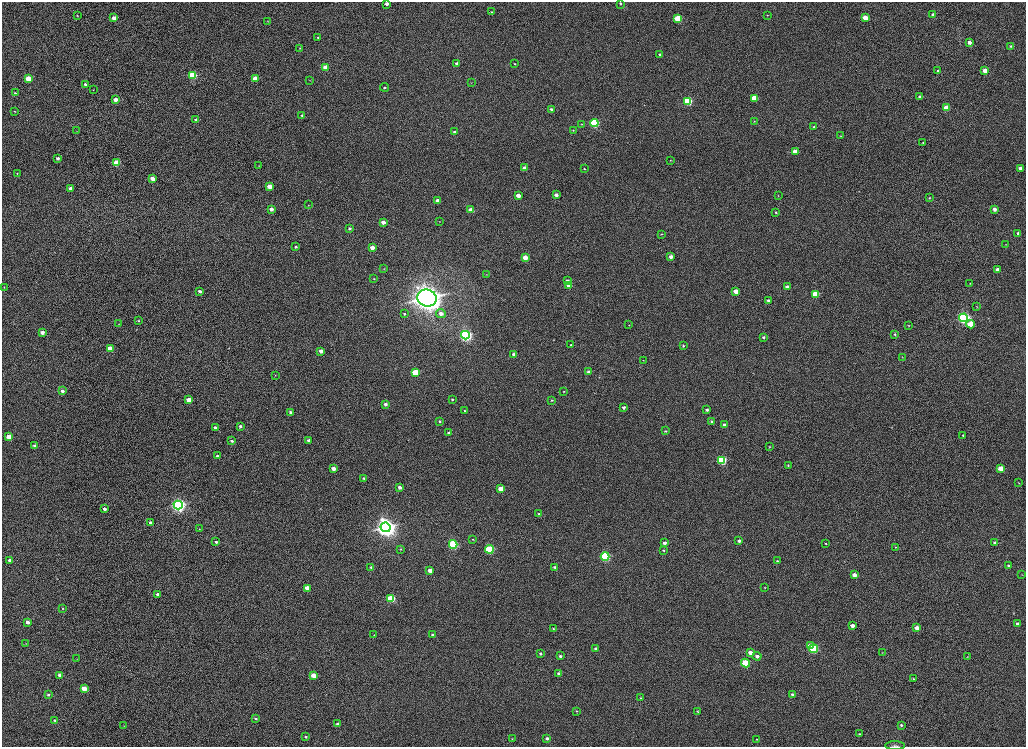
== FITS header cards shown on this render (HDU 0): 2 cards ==
NAXIS1  =                 2048
NAXIS2  =                 1489

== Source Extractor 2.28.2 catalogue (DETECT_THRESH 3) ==
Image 2048 x 1489 px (HDU 0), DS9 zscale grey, zoomed out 1/2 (1 PNG px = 2 x 2 image px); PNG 1028 x 749 px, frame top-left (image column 1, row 1489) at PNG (2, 2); each listed source drawn as its Kron ellipse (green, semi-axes under 4 px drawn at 4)
Background 1020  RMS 3.7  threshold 11.2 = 3 sigma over >= 5 px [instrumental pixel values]
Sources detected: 219; all 219 listed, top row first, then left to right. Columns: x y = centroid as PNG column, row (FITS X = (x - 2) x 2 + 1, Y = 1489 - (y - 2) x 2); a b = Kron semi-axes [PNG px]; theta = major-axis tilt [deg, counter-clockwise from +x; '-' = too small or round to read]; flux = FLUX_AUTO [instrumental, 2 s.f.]
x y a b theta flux
620 3 3 3 - 920
387 4 3 3 - 3000
492 12 3 3 - 880
933 14 3 3 - 1800
767 15 3 2 - 370
77 16 3 2 - 360
114 18 3 3 - 5200
865 18 4 3 - 10000
678 19 4 3 - 34000
267 21 3 2 - 240
318 38 3 3 - 750
969 42 3 3 - 3900
1010 46 3 2 - 800
300 48 3 2 - 580
660 55 4 3 - 1600
457 63 4 3 - 2300
515 64 4 3 - 660
325 67 3 3 - 8600
938 70 3 3 - 1000
985 71 3 3 - 7500
192 75 4 3 - 52000
28 79 4 3 - 13000
255 79 3 3 - 15000
310 80 3 2 - 210
471 83 3 2 - 330
85 84 3 3 - 1600
384 87 4 3 - 1100
93 90 3 2 - 410
15 93 4 3 - 1100
920 97 3 3 - 2000
754 98 3 3 - 16000
115 100 3 3 - 6400
688 101 4 3 - 56000
946 108 4 3 - 17000
551 109 3 3 - 1600
14 111 3 2 - 510
302 115 3 3 - 860
195 119 4 3 - 1300
754 121 3 3 - 490
594 123 4 4 - 79000
582 124 3 2 - 410
814 127 3 2 - 880
573 130 3 3 - 480
76 131 2 2 - 240
455 132 4 3 - 1900
841 136 3 2 - 420
923 143 2 2 - 420
795 151 3 3 - 11000
58 158 3 3 - 2200
670 160 3 2 - 390
117 163 4 3 - 24000
259 166 3 2 - 260
525 168 3 3 - 6600
1020 168 3 3 - 2200
584 169 3 2 - 540
17 173 3 3 - 550
152 178 4 3 - 4900
269 186 3 3 - 6800
71 188 3 3 - 7200
518 195 3 3 - 7100
556 195 3 3 - 4200
778 196 3 2 - 320
929 198 3 3 - 580
437 201 3 3 - 3900
308 205 3 2 - 270
271 209 3 3 - 4500
994 209 3 3 - 3300
471 210 4 3 - 8600
776 213 3 3 - 710
439 221 3 2 - 190
383 222 4 3 - 4500
350 229 4 3 - 1500
1018 233 3 3 - 2100
661 234 3 3 - 540
1006 244 3 2 - 340
296 247 4 3 - 1300
372 247 3 3 - 6800
525 257 3 3 - 9600
671 257 3 3 - 3300
384 269 3 2 - 340
997 269 3 3 - 3100
486 274 3 2 - 290
374 279 3 2 - 470
567 281 4 3 - 2700
970 283 3 2 - 440
569 285 3 3 - 9100
4 287 2 2 - 320
787 287 3 3 - 3500
200 291 3 3 - 2400
736 291 3 3 - 10000
815 294 4 3 - 26000
427 298 10 8 -15 930000
768 300 3 3 - 2200
976 307 3 2 - 400
441 313 5 4 - 4400
404 314 3 3 - 980
964 318 4 4 - 230000
138 321 3 3 - 490
119 324 2 2 - 270
970 324 4 3 - 17000
629 325 3 2 - 340
908 326 3 3 - 490
42 332 4 3 - 4400
895 334 3 3 - 900
465 335 4 4 - 260000
763 337 3 3 - 1300
571 345 4 3 - 1100
683 346 3 3 - 670
110 349 4 3 - 18000
321 351 3 3 - 3500
514 354 4 3 - 3400
902 357 3 2 - 290
643 360 3 2 - 330
415 372 4 3 - 28000
589 372 3 3 - 2800
275 375 3 2 - 390
62 391 3 3 - 2900
564 391 3 3 - 470
452 399 3 3 - 890
189 400 3 3 - 8800
552 400 3 3 - 630
385 404 3 3 - 2700
624 407 3 3 - 1800
707 410 3 3 - 1900
465 411 3 3 - 760
291 412 3 3 - 1800
440 421 3 3 - 1000
711 421 3 3 - 1300
724 425 3 3 - 2200
240 426 3 2 - 1500
215 428 3 3 - 2900
665 431 3 3 - 660
449 433 3 3 - 1500
963 435 3 2 - 580
9 437 4 3 - 12000
309 440 3 3 - 2300
232 441 3 3 - 1100
35 446 3 3 - 2100
769 447 3 2 - 500
217 456 3 3 - 1100
722 460 4 4 - 86000
788 465 3 3 - 630
1001 468 3 3 - 13000
333 469 3 3 - 4400
364 478 3 3 - 1000
1019 483 3 2 - 470
400 487 3 3 - 3200
501 489 4 3 - 11000
178 505 4 4 - 330000
104 509 3 3 - 2200
539 514 3 3 - 700
150 523 3 3 - 2700
386 527 5 4 - 910000
199 529 3 2 - 370
473 539 3 3 - 650
739 541 3 3 - 2300
216 542 4 3 - 1200
665 543 4 3 - 2800
826 543 3 3 - 690
995 543 4 4 - 2500
453 544 4 4 - 80000
896 547 4 2 - 430
401 549 3 2 - 510
489 549 4 4 - 65000
663 550 3 3 - 910
605 556 4 4 - 100000
10 560 3 3 - 3400
777 561 4 3 - 1100
1009 566 4 4 - 1800
371 567 3 3 - 1000
555 567 4 3 - 1600
430 570 3 3 - 5900
1022 574 3 2 - 420
854 575 3 3 - 5500
765 587 3 3 - 410
307 588 4 3 - 11000
157 594 3 3 - 2000
391 598 4 3 - 39000
63 608 3 3 - 670
27 622 4 3 - 4000
1017 624 3 3 - 3500
852 626 3 3 - 4100
553 628 4 3 - 770
917 628 3 3 - 6900
374 635 3 2 - 470
433 635 4 3 - 2300
26 644 3 3 - 370
810 646 4 3 - 5900
596 649 3 3 - 2100
813 649 4 4 - 67000
882 652 3 2 - 320
540 653 4 3 - 1400
750 653 4 3 - 5100
560 656 3 3 - 1400
757 656 4 4 - 2500
967 657 3 2 - 380
77 659 3 3 - 450
745 663 4 4 - 41000
559 674 4 3 - 4900
60 675 4 3 - 3700
313 675 4 3 - 9500
913 679 3 3 - 730
84 688 3 3 - 12000
792 694 4 3 - 1900
48 695 4 3 - 1600
641 698 3 3 - 540
576 711 3 2 - 500
697 711 3 3 - 600
256 719 3 3 - 1000
54 720 3 3 - 920
338 724 3 3 - 2600
901 725 4 3 - 1400
124 726 3 2 - 310
860 734 3 2 - 980
306 737 3 2 - 910
547 738 3 3 - 1900
512 739 2 2 - 380
756 739 3 3 - 510
895 746 10 3 -1 1300
At the frame edge (FLAGS 8, measured only in part): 3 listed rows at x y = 620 3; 387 4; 895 746

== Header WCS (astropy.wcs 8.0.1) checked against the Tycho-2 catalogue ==
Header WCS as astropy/WCSLIB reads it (CRVAL/CRPIX/CD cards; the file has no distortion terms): RA---TAN/DEC--TAN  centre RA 23:47:27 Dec +44:58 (356.86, +44.97 deg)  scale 0.396 arcsec/px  FOV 13.5' x 9.8'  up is +165 deg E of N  parity normal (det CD < 0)
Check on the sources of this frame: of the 60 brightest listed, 5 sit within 1.5 arcsec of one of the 7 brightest Tycho-2 stars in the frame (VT <= 12.61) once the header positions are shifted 1.20 arcsec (0.55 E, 1.07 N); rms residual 0.40 arcsec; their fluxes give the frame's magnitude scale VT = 25.63 - 2.5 log10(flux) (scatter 0.39 mag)
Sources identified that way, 5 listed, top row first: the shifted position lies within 1.5 arcsec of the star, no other Tycho-2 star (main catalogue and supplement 1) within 3.0 arcsec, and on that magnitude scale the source's flux lands within +1.5 / -3 mag of the star's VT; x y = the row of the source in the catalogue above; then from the Tycho-2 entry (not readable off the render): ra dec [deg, ICRS J2000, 3 dp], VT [Tycho-2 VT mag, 2 dp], TYC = Tycho-2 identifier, HIP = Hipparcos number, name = IAU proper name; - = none
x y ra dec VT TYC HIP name
427 298 356.842 +44.949 9.56 3244-759-1 117321 -
964 318 357.001 +44.984 12.61 3244-174-1 - -
465 335 356.850 +44.960 11.53 3244-694-1 - -
178 505 356.750 +44.979 11.92 3244-1110-1 - -
386 527 356.811 +44.996 10.73 3244-142-1 - -